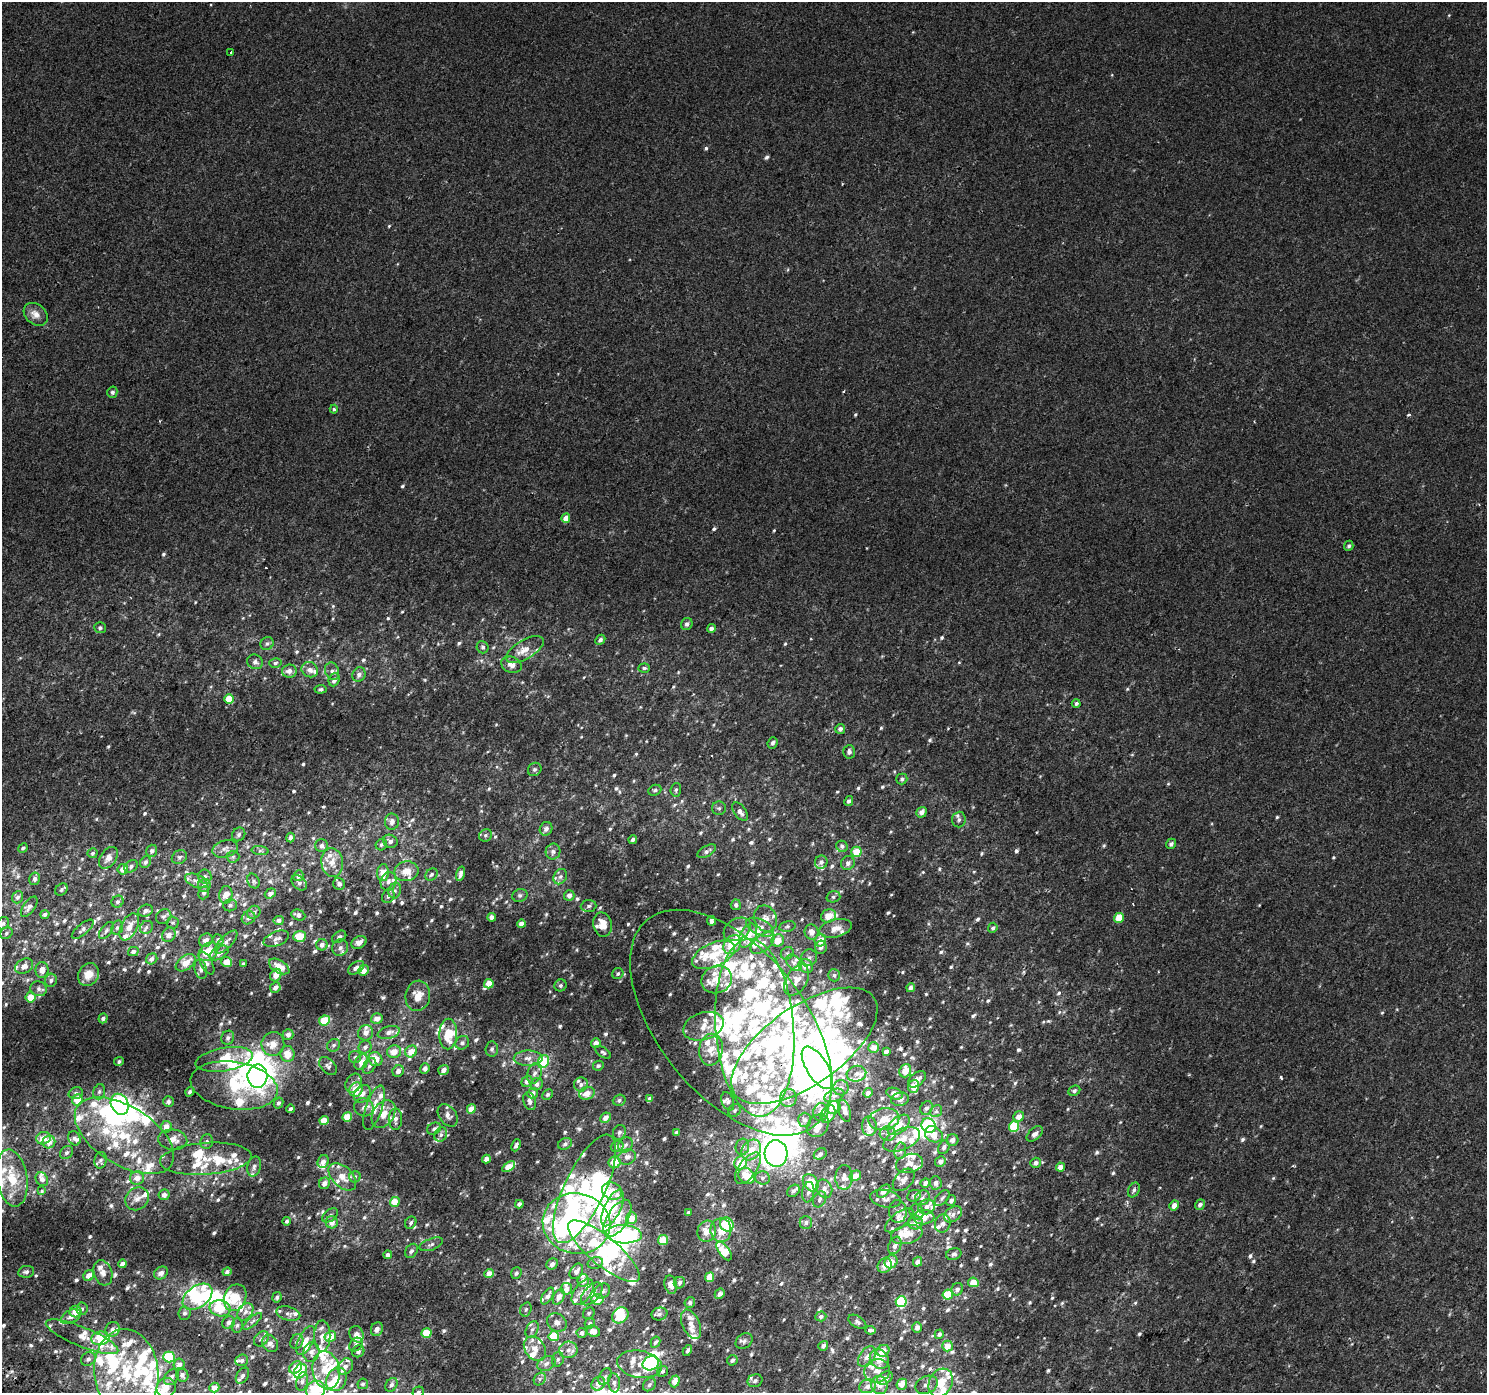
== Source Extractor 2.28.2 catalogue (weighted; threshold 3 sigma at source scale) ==
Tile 7 of 4 x 4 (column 3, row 2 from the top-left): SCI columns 3003-4487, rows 3065-4455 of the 5998 x 6065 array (HDU 1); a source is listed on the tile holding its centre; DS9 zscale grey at full resolution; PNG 1489 x 1395 px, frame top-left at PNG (2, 2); each listed source drawn as its Kron ellipse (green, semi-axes under 4 px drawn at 4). Shown black and unused: <1% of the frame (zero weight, under 2 of 3 exposures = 2% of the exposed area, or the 3 px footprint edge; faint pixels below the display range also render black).
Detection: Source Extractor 2.28.2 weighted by HDU 2 'WHT'; one run over the whole footprint, this tile lists its part. Background 0.00154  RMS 0.0029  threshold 0.0128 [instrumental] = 3 sigma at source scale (4.5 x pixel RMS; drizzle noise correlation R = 1.50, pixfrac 1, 0.0396/0.0396 arcsec/px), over >= 5 px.
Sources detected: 1108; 35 inside a brighter object's white glare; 1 cosmic-ray / hot-pixel residue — neither listed nor drawn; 240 inside a brighter listed object's ellipse — not listed separately; of the other 832, all 500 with FLUX_AUTO >= 0.592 (the completeness limit of this list) listed and drawn (332 fainter detections not listed), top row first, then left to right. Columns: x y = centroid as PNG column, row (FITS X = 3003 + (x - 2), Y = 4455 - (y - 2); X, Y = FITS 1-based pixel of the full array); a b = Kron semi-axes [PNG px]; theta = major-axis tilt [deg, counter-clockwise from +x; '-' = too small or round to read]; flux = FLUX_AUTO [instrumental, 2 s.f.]
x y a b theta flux
231 52 3 3 - 3.4
36 314 13 10 -40 2.4
112 392 5 5 - 0.73
334 409 4 3 - 0.61
566 518 5 4 - 2.8
1349 546 5 4 - 0.61
687 624 6 5 - 0.82
100 628 6 5 - 0.62
711 628 4 4 - 0.89
600 640 5 4 - 0.76
267 644 7 6 - 0.74
483 647 6 6 - 0.74
525 649 21 9 30 3.3
255 662 8 7 - 1.2
275 663 6 4 16 0.59
511 665 10 8 -21 2
644 668 6 4 3 0.59
310 670 8 7 - 1.7
289 671 7 6 - 1.7
332 671 9 7 -70 1.1
359 674 7 6 - 1.4
334 680 7 5 67 1.5
321 689 6 4 7 0.63
229 699 5 4 - 5.4
1076 703 4 4 - 0.74
840 729 5 5 - 1.1
773 743 6 5 - 0.74
849 752 7 6 - 0.88
535 769 7 6 - 0.69
902 779 5 5 - 0.73
655 790 6 5 - 0.65
676 790 7 5 84 0.62
849 801 5 4 - 0.68
719 808 7 7 - 0.68
740 812 10 6 -55 1.4
921 812 5 4 - 1.6
959 820 8 7 - 0.98
392 822 8 7 - 1.5
546 829 7 6 - 1.4
239 834 7 6 - 0.76
486 835 7 6 - 0.6
290 837 5 4 - 0.97
633 840 4 4 - 0.86
390 841 7 6 - 1.2
1171 844 5 4 - 0.81
322 845 6 6 - 0.82
381 845 6 5 - 0.62
842 846 6 5 - 0.8
23 848 5 4 - 0.68
225 849 13 8 16 1.7
152 851 6 5 - 0.83
260 851 8 4 -7 0.59
707 851 10 5 29 0.94
553 852 8 7 - 1.3
856 852 5 5 - 5.7
92 853 5 5 - 0.63
179 857 8 6 33 0.75
233 857 6 6 - 0.63
108 858 12 8 55 1.9
145 862 6 5 - 0.85
332 862 14 10 -82 3.5
821 862 7 6 - 1
848 863 7 6 - 1.1
131 866 7 5 42 0.77
123 869 5 5 - 2.3
406 871 12 10 10 3.7
383 873 8 6 87 4
431 874 7 5 45 0.66
461 874 7 4 76 1.3
205 876 7 6 - 0.79
298 876 5 5 - 1.2
560 877 8 6 57 1
35 879 6 5 - 0.8
196 881 12 6 -22 1.2
253 881 8 5 -64 0.65
388 881 9 7 70 1.6
299 883 9 6 -42 0.96
339 884 6 5 - 0.95
204 885 7 6 - 1.3
61 890 7 5 46 0.68
395 891 8 6 70 0.93
204 893 7 5 66 0.79
270 893 6 4 37 1.1
226 895 9 6 84 2.8
520 895 8 6 24 0.68
569 895 5 5 - 1.5
388 896 7 5 62 0.88
17 897 6 5 - 0.88
833 897 7 5 15 0.61
118 902 6 5 - 0.69
230 905 7 6 - 0.79
736 905 5 5 - 0.91
589 906 8 6 4 0.83
29 907 12 5 55 1.4
145 911 7 6 - 1.1
254 912 7 6 - 0.76
45 914 4 4 - 0.95
298 915 7 5 -23 1.2
164 916 8 7 - 0.9
829 916 7 6 - 3.2
492 917 4 4 - 1.4
248 918 7 6 - 1.1
1119 918 5 4 - 5.4
766 919 13 11 -67 2.5
279 920 5 4 - 1.2
711 921 5 4 - 0.95
3 923 6 5 - 0.74
173 923 6 6 - 0.61
521 924 4 4 - 1.7
603 925 12 9 -77 3.7
787 926 8 5 11 0.66
129 927 14 8 63 2.7
146 927 7 6 - 0.77
760 927 15 7 -25 2.7
117 928 7 5 72 0.69
835 928 16 9 14 2.8
993 928 5 4 - 0.71
83 929 13 5 41 0.96
737 929 15 10 32 2.8
106 931 10 5 53 0.74
811 932 7 7 - 2.1
6 933 6 5 - 0.62
169 935 7 6 - 1.6
748 935 13 8 62 5.7
300 936 6 5 - 5.2
339 937 8 5 34 0.7
276 939 13 7 21 1.4
206 940 7 6 - 1.8
218 940 5 5 - 0.89
778 940 6 6 - 3.7
820 940 6 5 - 3.3
226 942 15 6 45 1.3
359 942 8 6 30 1.5
762 943 14 8 39 2.2
322 945 5 5 - 1.3
732 945 10 8 52 7.7
821 947 6 6 - 1
340 948 8 7 - 1.3
133 952 5 4 - 0.87
208 952 11 8 39 7
219 953 10 6 30 1.4
787 953 7 6 - 0.73
714 955 23 12 24 7.4
809 958 8 8 - 0.98
152 959 6 5 - 1.3
227 962 5 5 - 3.2
186 963 11 7 36 3.6
207 963 12 6 -62 1
794 963 9 6 -47 1.2
243 964 4 3 - 0.76
24 966 10 7 29 1.8
279 966 11 6 -30 3.7
806 966 8 6 -36 3.4
356 968 9 5 36 1
201 969 10 6 -75 0.93
42 970 8 6 89 2.1
363 970 5 5 - 2.2
618 974 6 5 - 0.66
88 975 12 10 58 3.1
276 975 6 5 - 2
834 975 6 5 - 0.67
717 979 15 13 23 4.4
51 980 6 6 - 0.91
796 980 17 10 60 3
489 984 5 4 - 3.9
560 985 6 5 - 0.66
275 987 5 5 - 1.2
911 988 4 4 - 1.2
39 989 8 7 - 1.1
418 996 15 12 81 3.4
30 997 5 5 - 3.9
103 1018 5 4 - 0.97
377 1019 6 5 - 1.9
324 1021 5 5 - 6.3
731 1023 133 73 -51 110
703 1026 21 13 18 3.9
755 1028 89 39 -86 67
389 1032 11 6 14 1.7
366 1033 8 7 - 1.7
448 1034 15 9 88 7.8
288 1035 5 5 - 1.5
228 1038 7 6 - 0.94
462 1043 7 6 - 0.77
596 1043 5 4 - 1.7
273 1044 12 11 - 3.5
334 1045 7 6 - 0.72
804 1046 85 39 35 68
365 1047 7 6 - 1.2
873 1047 6 5 - 2.3
492 1049 7 6 - 0.74
711 1050 16 12 81 4
411 1051 6 5 - 3.4
886 1051 4 4 - 1.3
394 1052 7 6 - 3.1
603 1052 9 4 -33 0.63
287 1054 8 7 - 4.1
355 1057 6 6 - 0.6
528 1058 14 7 1 2.1
224 1059 29 11 10 9.4
375 1059 7 6 - 3.8
119 1062 5 4 - 0.61
361 1062 8 6 60 2.4
543 1062 7 5 64 15
328 1066 10 7 -47 1.1
369 1066 8 6 56 0.98
598 1066 5 4 - 0.66
425 1068 5 4 - 1.2
817 1068 24 10 -58 87
444 1070 5 5 - 1.6
398 1071 6 5 - 1.4
905 1071 7 5 68 3.2
535 1073 10 7 70 1.2
856 1074 10 8 14 1.6
257 1076 11 10 - 57
917 1079 10 6 38 1.4
527 1081 6 5 - 1.3
353 1083 10 7 63 1.5
537 1084 6 5 - 1
581 1084 7 7 - 0.91
234 1085 44 23 -9 21
914 1086 6 5 - 3.2
841 1088 7 7 - 1.1
356 1090 7 6 - 5.2
1074 1091 6 5 - 0.68
99 1092 8 5 74 0.7
190 1092 5 4 - 0.64
76 1093 7 5 17 0.79
533 1093 5 5 - 1.2
587 1093 8 6 21 2.8
868 1093 5 4 - 0.97
362 1094 10 7 50 1.6
548 1094 5 4 - 0.6
894 1094 8 5 -21 1.6
834 1095 10 6 20 0.98
788 1098 9 8 - 1.6
650 1099 4 4 - 1.8
900 1099 9 6 8 1.3
77 1100 5 5 - 4.7
619 1100 6 5 - 0.69
530 1101 9 6 -71 1.2
728 1101 9 6 -70 0.82
168 1102 5 5 - 0.93
278 1103 5 4 - 0.77
120 1104 11 8 -64 41
364 1107 10 9 - 1.5
833 1107 7 6 - 3.8
374 1108 23 8 72 4.4
926 1108 7 6 - 1
290 1109 4 3 - 0.71
471 1109 5 4 - 3.1
735 1110 7 6 - 0.6
845 1111 11 6 -73 1.4
936 1111 6 5 - 0.75
821 1112 9 7 79 1.9
384 1114 15 10 59 3.8
828 1114 9 6 61 1.5
448 1115 12 8 -52 1.7
1019 1116 5 5 - 2.2
347 1117 5 4 - 6.5
605 1118 5 5 - 1.7
395 1119 10 6 90 1.7
884 1119 15 11 11 3.4
324 1120 4 4 - 4
805 1120 7 6 - 0.98
899 1125 13 8 41 4.3
818 1126 12 10 50 2.6
869 1126 10 7 -86 1.7
929 1126 7 7 - 29
1014 1126 5 5 - 12
166 1127 6 5 - 2.4
434 1129 7 5 28 0.83
619 1132 7 6 - 0.78
677 1132 4 3 - 0.85
888 1134 8 7 - 1
934 1134 9 7 -33 3.3
1035 1134 9 5 42 1.1
441 1135 7 6 - 0.91
124 1136 55 29 -32 25
43 1138 7 6 - 2.7
74 1138 7 6 - 0.73
902 1139 19 10 24 3.8
173 1140 14 10 -6 2.8
952 1140 6 6 - 1.5
49 1142 6 6 - 2.3
207 1142 7 6 - 0.8
565 1144 7 5 29 0.8
516 1145 6 3 66 0.69
625 1145 8 7 - 0.89
617 1146 6 5 - 0.77
742 1147 8 6 73 1.1
944 1147 7 5 64 0.84
751 1150 11 9 51 4.2
900 1151 8 6 79 0.87
67 1153 7 5 44 0.64
776 1154 13 11 -84 110
820 1154 7 5 31 0.88
627 1157 9 7 18 1.6
206 1159 46 16 4 9.8
486 1159 4 4 - 1.7
101 1160 8 6 77 0.73
940 1161 5 5 - 1.4
323 1162 6 5 - 1.5
615 1162 6 6 - 4.9
740 1163 6 6 - 6.2
909 1163 14 9 14 2.1
1035 1163 5 5 - 1.1
254 1167 10 6 76 1.1
509 1167 7 4 33 4.3
1060 1167 4 4 - 2.1
748 1168 18 9 54 3.5
747 1176 9 7 -36 5.1
855 1176 6 5 - 2.7
342 1177 16 10 -44 3.6
355 1177 6 5 - 0.67
844 1177 12 8 89 1.7
12 1178 29 15 -81 10
137 1178 7 7 - 2.5
762 1178 7 6 - 0.93
42 1179 7 5 -59 1.3
904 1180 13 8 47 1.6
324 1183 6 5 - 1.9
811 1183 9 7 -55 7.6
925 1183 5 4 - 1.2
936 1183 7 6 - 1.2
584 1189 59 20 65 34
824 1189 9 7 -65 1.8
1134 1190 8 5 64 0.78
42 1191 4 4 - 0.68
612 1191 10 8 -24 4.4
793 1191 7 5 40 0.72
884 1191 8 5 44 1.5
808 1192 10 6 82 0.99
164 1195 5 5 - 1.5
914 1196 7 5 25 1.1
922 1198 8 7 - 1
942 1198 9 5 46 0.73
137 1199 12 10 43 2.3
820 1199 8 6 60 0.88
885 1199 15 8 -12 1.5
951 1200 6 4 59 0.9
395 1202 5 4 - 4.6
519 1204 4 4 - 0.82
1200 1204 5 4 - 1.1
1174 1205 5 4 - 2
927 1207 8 7 - 1.5
613 1208 20 8 64 7.9
898 1211 11 9 -89 1.4
688 1212 4 3 - 0.59
917 1212 8 6 -57 1.1
953 1214 10 7 35 1.5
330 1215 9 5 39 0.82
924 1217 10 7 3 3.7
617 1218 21 10 59 7.3
631 1218 6 5 - 3.7
899 1220 17 7 39 2.4
287 1221 4 4 - 0.7
332 1222 6 6 - 1.9
806 1222 6 6 - 0.85
411 1223 6 5 - 0.82
576 1223 34 30 -12 69
915 1223 7 7 - 2
943 1223 9 7 76 1.3
727 1224 7 6 - 9.8
721 1230 12 10 -90 4.3
707 1231 10 9 - 3.3
624 1234 18 9 -3 43
907 1234 16 9 13 4.4
663 1240 5 5 - 5.9
431 1244 12 5 21 1.1
895 1246 9 6 66 1.5
411 1251 7 5 57 0.91
604 1251 45 14 -40 25
724 1251 11 5 -53 8.4
954 1254 8 5 18 0.78
388 1255 4 4 - 1.3
891 1262 7 6 - 3.2
918 1262 5 4 - 1.6
595 1263 8 5 18 0.71
123 1264 4 4 - 1.7
552 1264 6 5 - 1
885 1265 8 6 49 2.2
576 1271 8 6 56 1.5
26 1272 8 6 10 0.81
227 1272 4 4 - 0.66
103 1273 13 9 -71 2
161 1273 7 6 - 1.4
516 1273 6 5 - 0.68
489 1274 5 4 - 2.3
89 1275 6 5 - 2
710 1277 5 4 - 3.6
583 1280 6 6 - 1.7
973 1282 5 4 - 4
679 1283 6 5 - 1.1
671 1285 9 6 -77 2.4
566 1289 6 5 - 1.7
957 1289 6 5 - 0.94
602 1291 8 6 38 1.1
583 1292 15 8 54 2.5
592 1294 13 7 48 2.6
720 1294 5 4 - 1.3
948 1295 5 5 - 11
548 1296 9 5 59 1.1
197 1297 17 10 36 17
277 1297 5 4 - 0.72
559 1297 8 5 64 2
235 1298 14 11 67 5.5
597 1299 6 5 - 3.4
690 1302 5 5 - 0.74
901 1302 5 5 - 30
220 1308 11 8 -12 6.6
82 1309 6 5 - 0.65
526 1309 7 5 74 0.6
75 1312 6 5 - 3.7
245 1312 9 7 54 1.4
185 1313 7 6 - 0.78
589 1313 6 5 - 0.6
288 1314 12 6 -16 1.1
659 1314 8 6 15 0.99
620 1315 9 7 42 6.1
71 1316 11 6 27 1.5
821 1316 5 5 - 0.9
253 1321 12 4 40 0.8
228 1322 7 5 47 1.2
557 1322 10 8 -35 1.4
857 1322 10 5 -33 0.77
590 1323 5 4 - 0.64
691 1324 15 8 -65 2.3
237 1325 7 5 86 0.69
917 1327 5 5 - 1.2
377 1329 7 5 65 1.4
532 1329 9 6 62 0.82
112 1330 8 6 55 1.2
870 1330 5 3 - 3.3
593 1331 7 5 -24 2.1
426 1333 5 4 - 8.4
582 1333 5 5 - 1
357 1334 8 6 -65 1.8
939 1334 5 4 - 0.93
322 1336 16 8 89 2.7
554 1336 5 5 - 8.5
82 1337 39 9 -22 4.8
330 1337 6 5 - 4.3
100 1338 9 6 8 7
261 1339 8 6 46 0.81
306 1341 15 7 64 2.6
744 1341 9 7 37 0.99
297 1342 8 6 63 0.85
655 1342 6 4 60 0.8
270 1343 9 7 -52 1.6
356 1344 7 6 - 0.73
823 1346 5 4 - 0.93
947 1346 5 5 - 3.1
535 1349 13 10 -55 2.5
568 1350 9 8 - 1.6
358 1351 6 5 - 0.94
687 1351 6 4 61 0.62
883 1351 6 5 - 2.5
311 1352 10 8 78 1.6
169 1357 6 5 - 12
867 1357 11 7 54 1.9
88 1359 8 6 37 1.1
558 1359 7 5 74 0.7
879 1359 10 9 - 3.7
242 1360 6 5 - 0.77
732 1360 5 5 - 0.9
546 1363 9 7 26 1.2
651 1363 8 6 23 30
179 1364 6 5 - 1.6
639 1364 23 13 -10 4.8
345 1366 9 7 50 1.3
296 1367 7 5 40 3
326 1370 19 13 -79 6
300 1371 8 6 59 6.6
662 1371 6 5 - 0.73
877 1371 13 11 18 2.6
126 1372 44 32 -84 28
182 1375 7 6 - 1.1
242 1376 9 5 58 0.79
605 1376 9 5 62 0.75
171 1377 9 6 51 1.3
885 1378 8 5 33 2.7
336 1379 12 9 60 6.1
540 1379 7 5 49 0.73
302 1381 9 5 78 1
675 1381 6 5 - 2.8
755 1381 7 6 - 0.78
614 1383 9 6 -83 0.96
941 1383 15 11 63 5.3
363 1384 5 5 - 0.75
598 1384 7 6 - 2.4
902 1384 6 5 - 2.8
391 1385 7 5 56 0.95
649 1385 7 5 47 0.73
879 1385 9 8 - 2.3
926 1385 11 8 25 1.4
868 1386 8 6 12 1.4
166 1388 10 9 - 3.5
214 1388 5 4 - 2.1
316 1390 10 8 33 14
418 1392 6 5 - 0.6
Overlapping masked pixels (flux is a lower limit): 3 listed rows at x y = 731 1023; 804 1046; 576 1223
Isophote crosses this tile's border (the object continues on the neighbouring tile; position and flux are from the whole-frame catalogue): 2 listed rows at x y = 316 1390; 418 1392
Unlisted compact peaks at least as high as the median listed source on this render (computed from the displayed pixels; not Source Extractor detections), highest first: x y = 251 993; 656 1172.